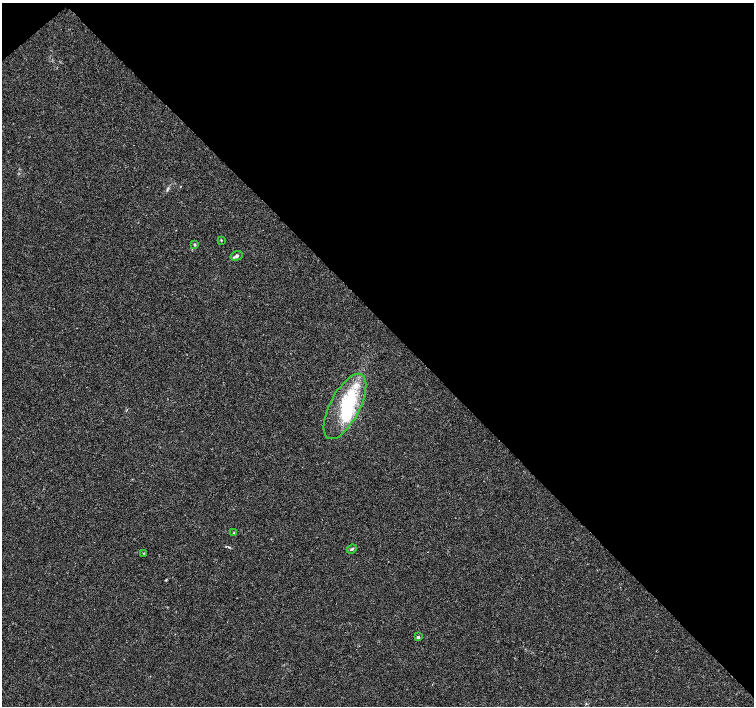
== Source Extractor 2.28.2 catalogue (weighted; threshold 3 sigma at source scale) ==
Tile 3 of 4 x 4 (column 3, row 1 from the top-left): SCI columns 3009-4512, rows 4373-5779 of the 6022 x 5995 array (HDU 1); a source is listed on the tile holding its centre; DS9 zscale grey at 2 x 2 block average (1 PNG px = mean of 2 x 2 image px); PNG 756 x 708 px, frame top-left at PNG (2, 3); each listed source drawn as its Kron ellipse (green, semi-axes under 4 px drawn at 4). Shown black and unused: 46% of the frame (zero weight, under 3 of 4 exposures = <1% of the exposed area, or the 3 px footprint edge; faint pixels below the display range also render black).
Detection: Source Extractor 2.28.2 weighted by HDU 2 'WHT'; one run over the whole footprint, this tile lists its part. Background 0.00756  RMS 0.0021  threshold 0.00959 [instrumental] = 3 sigma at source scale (4.5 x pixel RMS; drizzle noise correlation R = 1.50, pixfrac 1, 0.0396/0.0396 arcsec/px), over >= 5 px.
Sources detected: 10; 1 inside a brighter object's white glare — neither listed nor drawn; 1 inside a brighter listed object's ellipse — not listed separately; the other 8 listed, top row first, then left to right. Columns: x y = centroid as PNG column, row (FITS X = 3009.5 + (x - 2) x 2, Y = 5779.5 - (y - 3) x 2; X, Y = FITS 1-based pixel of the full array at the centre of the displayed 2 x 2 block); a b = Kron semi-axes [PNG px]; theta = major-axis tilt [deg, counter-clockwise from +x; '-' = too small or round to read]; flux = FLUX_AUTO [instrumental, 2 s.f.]
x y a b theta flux
221 240 3 2 - 0.35
195 244 4 3 - 0.55
237 256 6 4 17 1.2
345 406 36 15 62 33
234 533 3 2 - 0.33
352 549 5 3 - 0.77
144 553 3 2 - 0.41
418 637 2 2 - 2